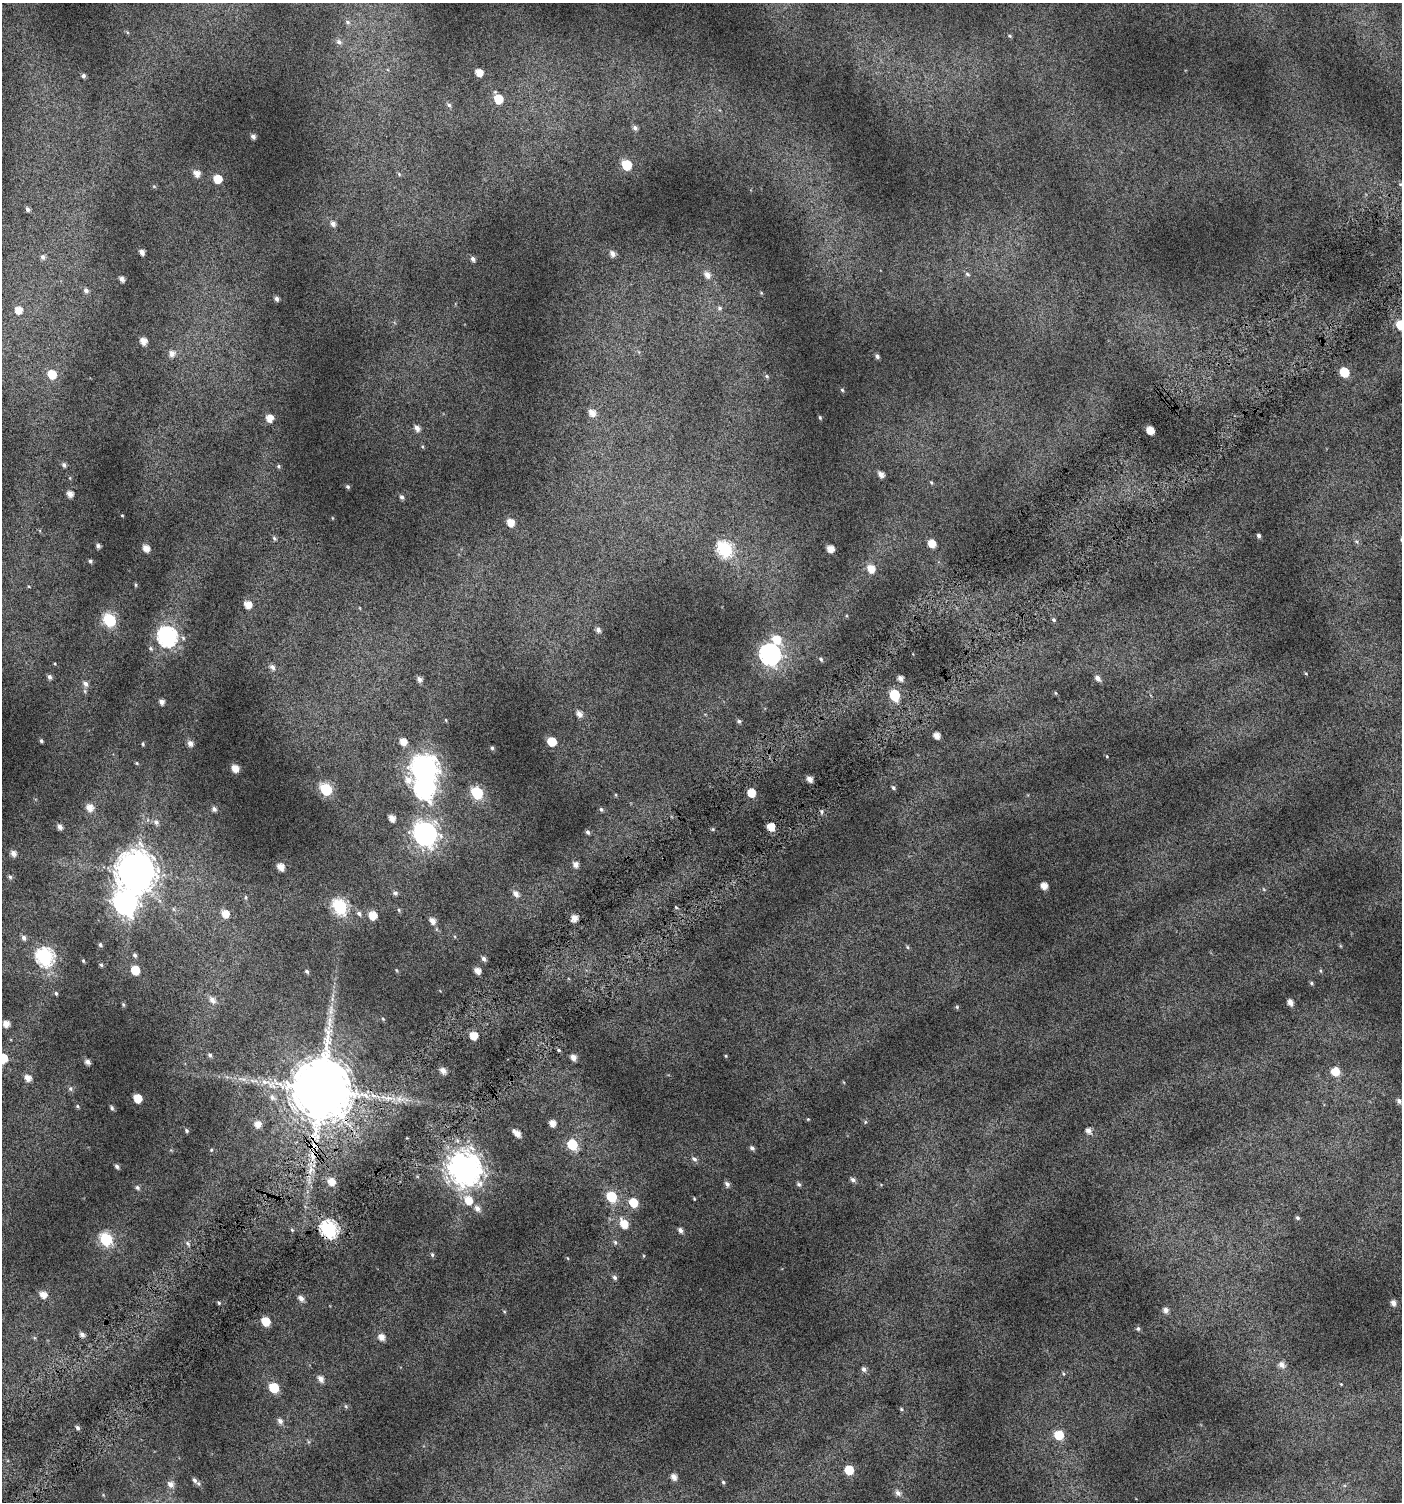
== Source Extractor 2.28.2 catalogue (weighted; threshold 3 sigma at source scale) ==
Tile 7 of 4 x 4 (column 3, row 2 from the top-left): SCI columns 3036-4435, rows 3031-4530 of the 6008 x 6064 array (HDU 1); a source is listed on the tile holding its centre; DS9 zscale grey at full resolution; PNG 1404 x 1504 px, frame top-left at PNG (2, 3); no overlay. Shown black and unused: <1% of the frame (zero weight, under 4 of 7 exposures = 2% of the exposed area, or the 3 px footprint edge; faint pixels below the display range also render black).
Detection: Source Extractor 2.28.2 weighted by HDU 2 'WHT'; one run over the whole footprint, this tile lists its part. Background 0.0777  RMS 0.047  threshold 0.192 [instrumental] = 3 sigma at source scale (4.09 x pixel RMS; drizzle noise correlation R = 1.36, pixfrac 0.8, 0.0396/0.0396 arcsec/px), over >= 5 px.
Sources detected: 233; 1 long thin detection or spike segment (spike, bleed or trail) — not listed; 1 inside a brighter listed object's ellipse — not listed separately; the other 231 listed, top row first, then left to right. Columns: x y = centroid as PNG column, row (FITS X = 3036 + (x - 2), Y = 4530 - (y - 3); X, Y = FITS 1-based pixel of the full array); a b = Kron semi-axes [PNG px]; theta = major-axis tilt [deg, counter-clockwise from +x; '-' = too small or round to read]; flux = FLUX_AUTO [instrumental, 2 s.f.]
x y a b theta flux
347 22 7 6 - 13
1010 36 6 4 -18 6.7
339 42 8 6 -42 16
479 72 6 5 - 48
83 76 5 5 - 11
498 99 7 6 - 100
449 105 6 5 - 9.6
635 128 6 6 - 14
253 136 5 4 - 16
626 165 7 6 - 170
197 173 7 6 - 34
399 174 6 4 -47 5.8
218 179 6 6 - 78
154 186 6 4 -1 4.9
28 209 6 6 - 13
333 224 7 6 - 21
142 252 5 4 - 22
612 254 7 6 - 23
43 257 7 7 - 17
473 259 5 5 - 14
967 274 8 5 -28 8.2
707 275 8 6 -53 30
122 279 5 4 - 17
86 290 7 6 - 15
276 299 5 4 - 13
719 308 6 6 - 9.8
18 310 8 7 - 51
1401 325 7 6 - 110
143 341 6 5 - 39
172 353 7 7 - 26
877 356 5 4 - 11
1344 372 6 6 - 140
52 374 8 7 - 95
767 376 5 5 - 5.8
842 390 5 4 - 5.2
592 413 8 7 - 39
820 417 5 3 - 5.5
270 418 6 6 - 45
417 428 7 5 -51 24
1150 430 6 5 - 64
64 465 6 5 - 12
278 466 5 4 - 6
881 474 6 5 - 26
931 482 5 4 - 5.1
348 487 5 4 - 7.5
70 494 6 5 - 30
402 497 6 5 - 11
122 515 4 2 - 3.2
510 522 6 5 - 52
1259 535 4 4 - 10
274 538 6 5 - 7.2
1357 541 8 5 -45 9.3
932 543 6 5 - 58
98 546 5 4 - 12
146 548 6 5 - 40
725 549 8 7 - 620
830 549 5 5 - 43
90 561 5 4 - 7.7
871 569 8 7 - 53
136 585 5 3 - 4.7
248 604 7 6 - 45
109 620 8 6 -48 320
1054 620 6 4 -32 7.2
598 630 6 5 - 15
167 637 9 8 - 1300
776 639 12 10 -52 78
769 654 9 8 - 1600
821 659 7 5 -53 7.9
272 667 8 6 -53 16
1306 674 5 3 - 3.8
49 677 6 5 - 13
900 678 5 5 - 22
1098 678 7 5 -43 18
419 679 6 5 - 18
85 684 8 6 -47 19
1055 693 5 3 - 4.1
894 695 7 6 - 190
162 702 5 5 - 21
579 714 7 6 - 28
446 720 5 3 - 3.5
739 721 6 5 - 7.7
937 735 5 5 - 36
41 741 4 3 - 8
552 741 6 6 - 100
403 742 6 5 - 44
190 743 7 6 - 24
143 744 5 4 - 6.1
492 748 5 4 - 6.7
1107 756 5 3 - 3.6
137 763 5 4 - 5.1
235 768 7 6 - 39
424 769 11 10 - 4200
809 779 5 5 - 30
893 788 5 5 - 8
326 789 7 6 - 370
424 789 9 9 - 1300
477 793 7 6 - 340
751 793 6 6 - 72
616 795 5 3 - 3.8
89 807 8 7 - 41
214 809 5 5 - 13
601 809 6 4 -72 7.1
822 812 7 3 90 7.3
392 818 5 5 - 36
156 822 7 6 - 12
60 827 6 5 - 20
771 827 6 6 - 62
588 832 5 4 - 10
425 834 10 9 - 3100
13 853 6 5 - 22
576 864 6 6 - 20
280 867 6 5 - 41
136 871 12 12 - 12000
10 877 5 5 - 7.5
1044 886 5 5 - 40
1263 889 5 3 - 4.1
395 893 7 5 -35 11
516 894 8 6 -51 22
246 897 6 3 -82 6
125 903 11 10 - 2900
340 906 8 7 - 640
676 907 5 4 - 5.4
173 909 7 4 -89 7.1
399 910 5 4 - 5.5
225 914 7 6 - 52
359 914 7 6 - 12
373 915 6 6 - 71
574 918 6 5 - 38
432 921 7 6 - 28
24 938 6 6 - 14
100 945 5 4 - 7.8
907 947 5 3 - 4.9
135 955 6 5 - 9.4
45 957 8 8 - 970
484 959 5 5 - 15
83 961 4 3 - 5.2
101 965 5 4 - 6.8
135 970 6 6 - 110
396 970 5 3 - 3.8
307 971 6 4 -44 7.8
477 971 5 5 - 36
1321 971 5 3 - 4.8
1311 983 5 4 - 6.4
56 993 5 4 - 6.6
212 1000 9 7 -52 25
1290 1002 5 4 - 28
123 1004 6 4 -46 5.3
957 1007 5 5 - 5.5
383 1019 5 4 - 4.6
6 1024 6 6 - 33
473 1036 6 6 - 62
559 1050 4 3 - 6.2
210 1055 6 5 - 9.2
726 1056 5 3 - 3.8
573 1057 6 5 - 27
3 1058 7 6 - 120
87 1062 5 5 - 19
443 1071 7 5 -54 26
1335 1071 7 6 - 78
28 1078 6 6 - 34
265 1082 18 9 -7 52
70 1089 7 6 - 9.2
321 1089 17 15 -88 43000
272 1097 10 7 -40 21
137 1098 6 5 - 82
399 1099 6 6 - 15
1399 1101 6 5 - 15
77 1106 5 4 - 5.6
112 1108 6 5 - 8.4
808 1119 4 3 - 3.9
865 1122 6 3 72 5
552 1123 5 5 - 35
257 1124 7 6 - 36
186 1130 5 4 - 7.6
1088 1130 7 6 - 22
517 1133 8 5 -41 36
572 1145 7 6 - 190
313 1146 16 13 43 68
752 1148 6 5 - 12
211 1150 5 4 - 5
694 1159 8 6 -36 14
117 1166 5 4 - 11
465 1169 12 11 - 7200
311 1170 12 6 75 32
853 1180 6 5 - 13
331 1182 7 6 - 48
727 1184 7 6 - 15
799 1184 6 5 - 9.1
137 1188 7 5 -45 9.6
611 1197 7 6 - 210
694 1199 4 3 - 4.1
469 1200 10 8 -56 71
633 1203 7 6 - 94
477 1208 8 6 -55 24
1298 1218 5 4 - 7.5
624 1224 10 7 -58 65
329 1229 8 7 - 1000
292 1230 5 4 - 5.1
680 1230 6 5 - 15
106 1239 7 6 - 390
615 1242 7 5 -84 9.2
188 1243 7 4 -46 8.9
432 1255 7 4 -63 7.4
567 1258 5 3 - 3.4
615 1278 6 5 - 10
43 1294 6 5 - 39
301 1298 7 6 - 22
219 1303 5 4 - 5.6
1393 1303 6 5 - 23
1166 1310 6 5 - 21
266 1322 7 6 - 84
1138 1328 6 5 - 8.4
82 1334 6 5 - 15
381 1337 7 6 - 32
1282 1365 8 7 - 25
864 1369 6 5 - 15
1063 1374 6 3 -71 4.7
321 1379 8 6 -57 24
1341 1384 3 3 - 3.3
274 1388 6 6 - 150
346 1406 6 5 - 6.8
901 1409 5 4 - 5.4
280 1421 7 6 - 17
78 1428 5 4 - 10
1059 1435 7 7 - 110
849 1470 6 6 - 100
674 1477 6 5 - 26
195 1480 9 6 -51 15
723 1482 5 4 - 5.7
171 1484 8 7 - 25
898 1493 8 6 -52 19
Overlapping masked pixels (flux is a lower limit): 3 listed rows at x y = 321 1089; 313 1146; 329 1229
Isophote crosses this tile's border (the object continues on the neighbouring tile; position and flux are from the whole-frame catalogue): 2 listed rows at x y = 1401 325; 3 1058